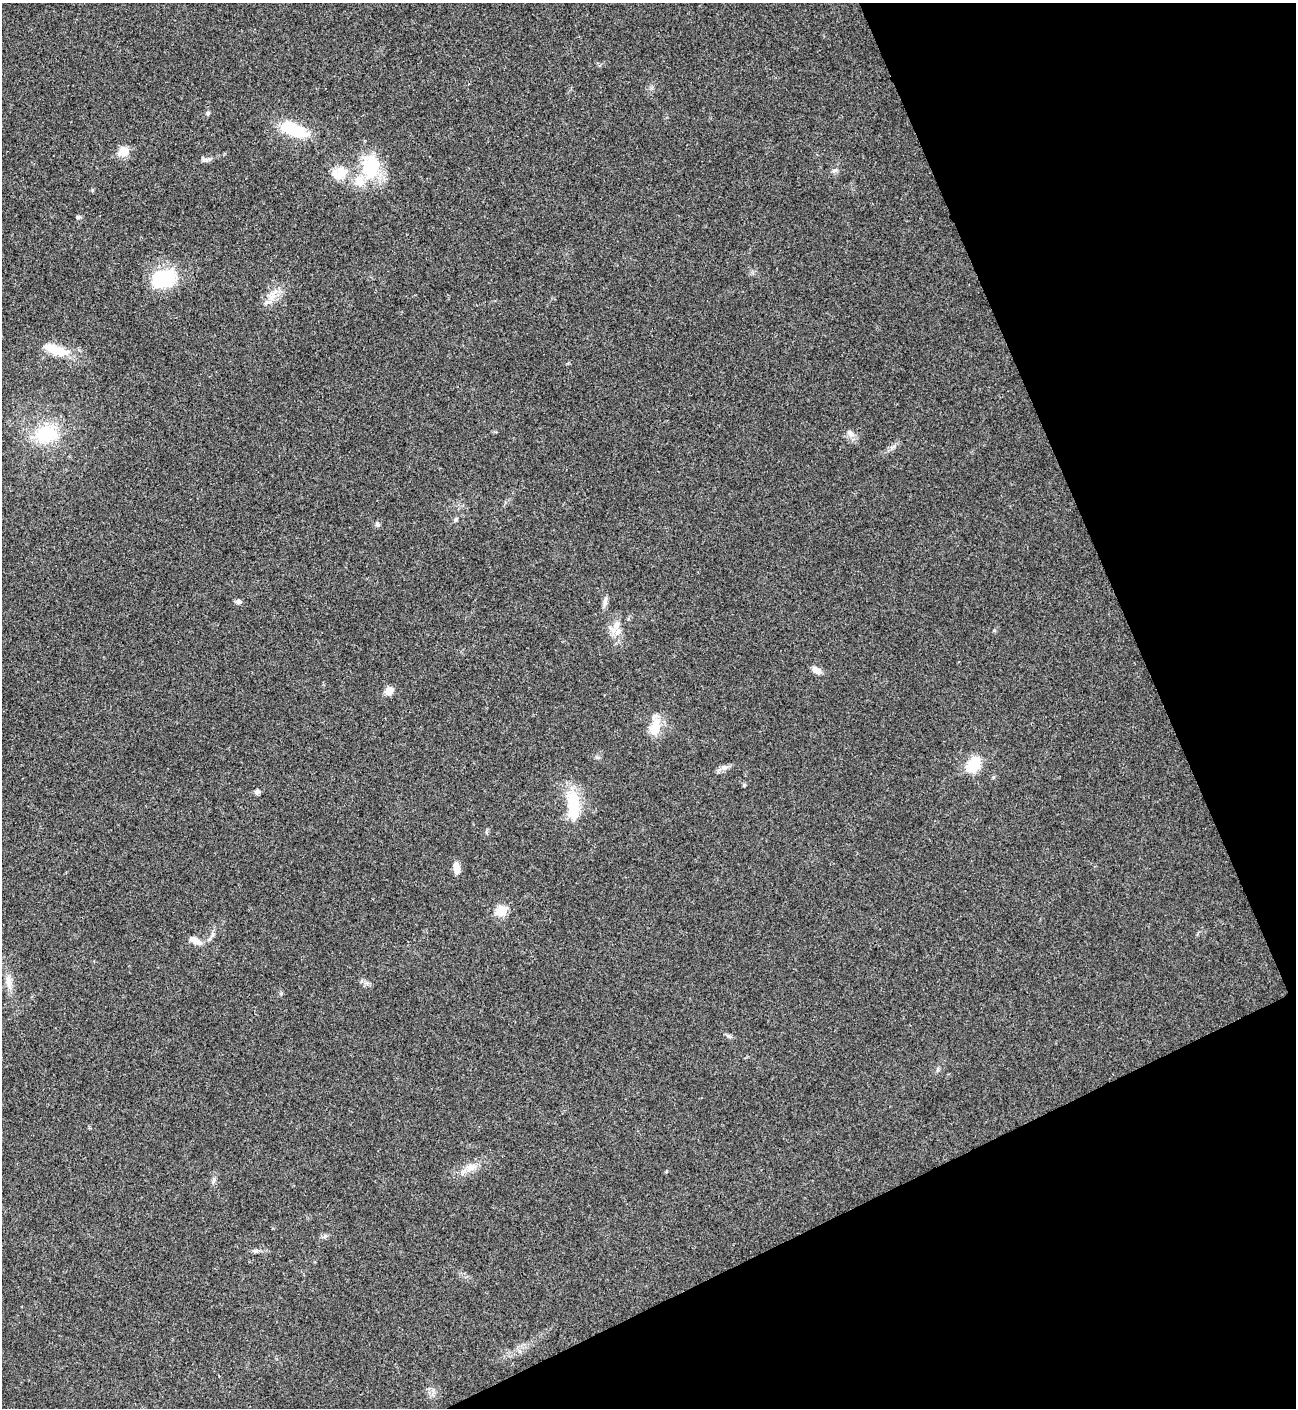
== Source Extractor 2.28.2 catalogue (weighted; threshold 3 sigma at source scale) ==
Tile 12 of 4 x 4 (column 4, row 3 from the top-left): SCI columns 4171-5464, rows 1409-2814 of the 5619 x 5631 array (HDU 1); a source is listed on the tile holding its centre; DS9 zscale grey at full resolution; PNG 1298 x 1410 px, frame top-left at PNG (2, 3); no overlay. Shown black and unused: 22% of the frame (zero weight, under 3 of 4 exposures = <1% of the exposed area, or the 3 px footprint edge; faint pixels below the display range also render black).
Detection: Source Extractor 2.28.2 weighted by HDU 2 'WHT'; one run over the whole footprint, this tile lists its part. Background 0.0201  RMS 0.0039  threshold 0.0176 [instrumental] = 3 sigma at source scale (4.5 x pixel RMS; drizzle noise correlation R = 1.50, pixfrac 1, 0.05/0.05 arcsec/px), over >= 5 px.
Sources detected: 36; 2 inside a brighter object's white glare — not listed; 1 inside a brighter listed object's ellipse — not listed separately; the other 33 listed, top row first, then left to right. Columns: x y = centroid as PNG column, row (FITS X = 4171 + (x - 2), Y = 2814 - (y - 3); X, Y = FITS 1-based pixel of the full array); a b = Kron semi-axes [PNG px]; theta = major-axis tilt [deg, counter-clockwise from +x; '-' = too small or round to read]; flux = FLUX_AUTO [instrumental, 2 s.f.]
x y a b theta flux
208 113 6 4 90 0.59
294 130 38 16 -21 15
124 152 6 6 - 13
371 167 24 17 72 23
834 170 8 5 45 1
342 174 21 17 -35 8
78 217 6 5 - 0.69
163 279 27 20 17 21
272 295 12 10 71 3.6
56 350 32 10 -20 9.1
850 433 12 7 -49 1.9
46 434 25 19 9 19
456 519 6 5 - 0.75
377 524 7 6 - 0.9
239 602 8 6 -2 1.1
605 602 12 6 74 1.5
618 632 10 5 63 1.8
817 670 13 7 -25 2.2
389 691 10 8 40 3.1
655 727 23 13 75 6.8
973 767 6 6 - 17
724 768 10 7 16 1.7
744 785 4 4 - 0.59
257 792 6 6 - 1.1
573 804 37 14 -84 16
456 868 14 7 -86 3.1
502 911 6 6 - 18
212 935 7 4 71 0.8
196 941 17 7 -31 2.7
8 982 20 7 -83 3.4
470 1167 16 10 34 3.8
214 1180 8 3 71 0.78
255 1251 8 5 16 0.85
Unlisted compact peaks at least as high as the median listed source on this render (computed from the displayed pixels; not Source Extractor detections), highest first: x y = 894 446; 325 1236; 994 630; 728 1036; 206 160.